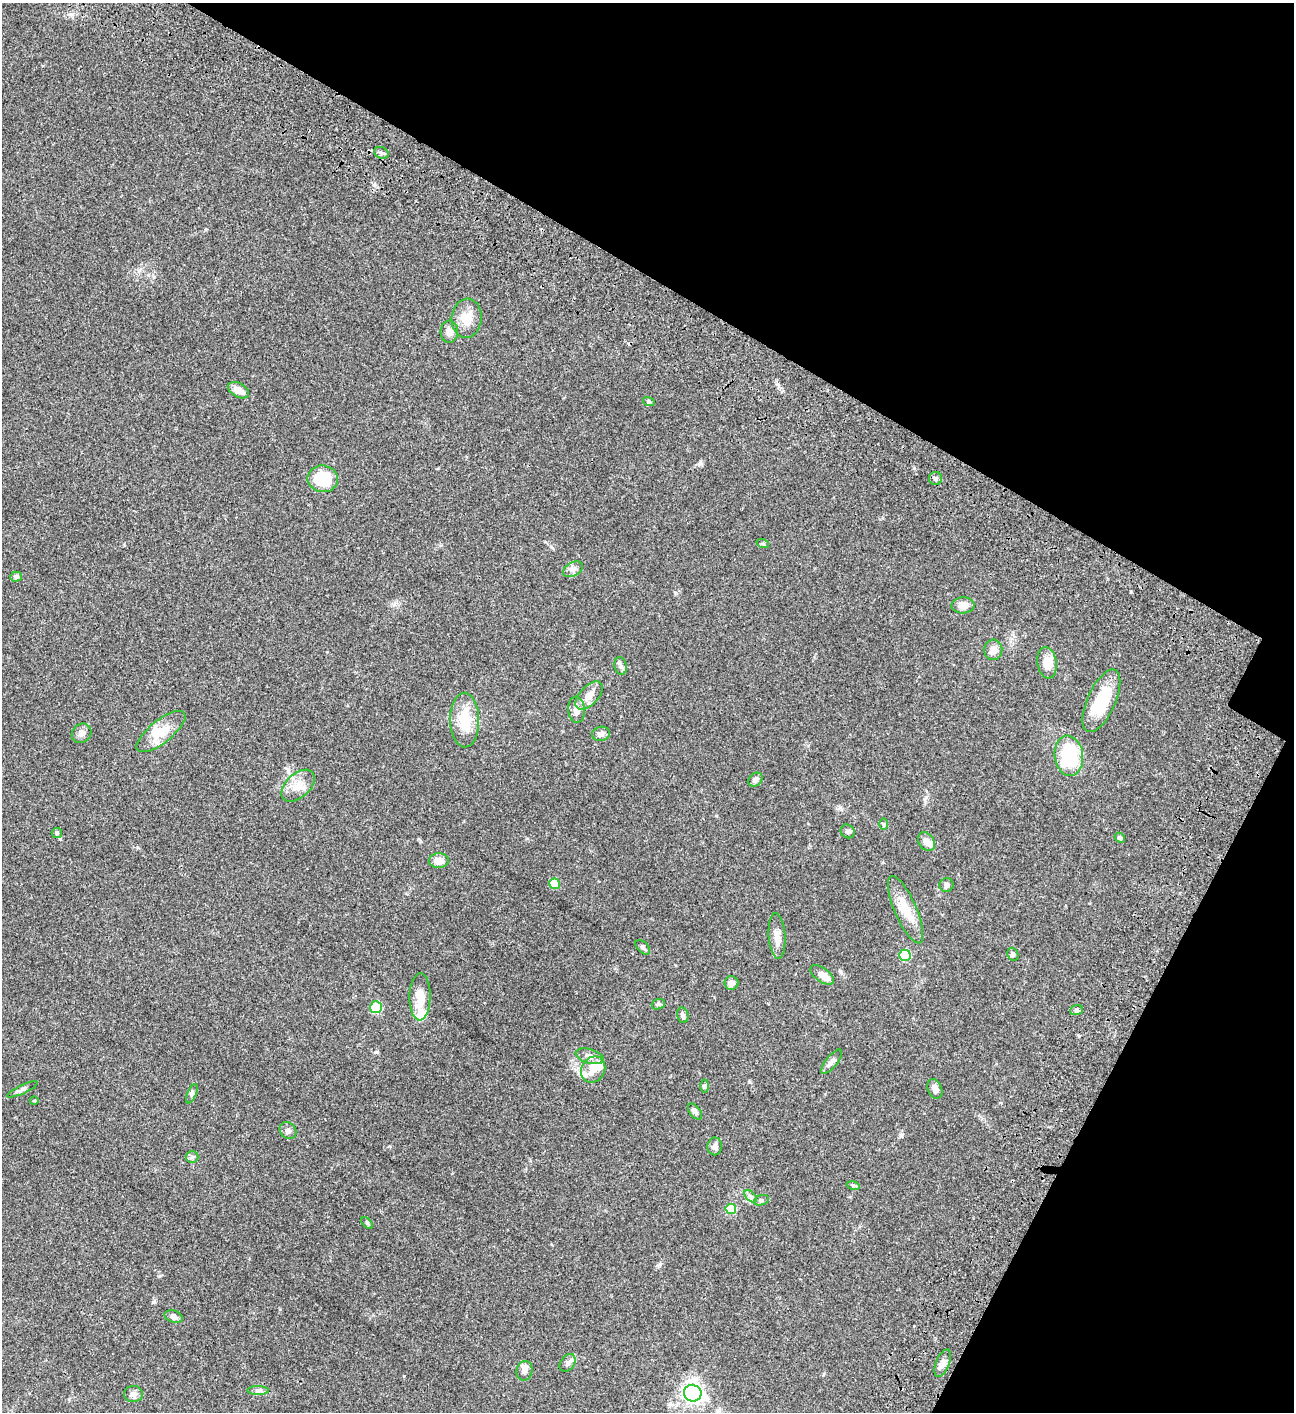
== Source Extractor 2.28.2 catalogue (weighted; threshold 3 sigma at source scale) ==
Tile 8 of 4 x 4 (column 4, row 2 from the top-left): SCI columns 4383-5674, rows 3023-4432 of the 6050 x 6048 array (HDU 1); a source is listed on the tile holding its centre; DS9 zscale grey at full resolution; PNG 1296 x 1414 px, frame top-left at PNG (2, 3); each listed source drawn as its Kron ellipse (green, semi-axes under 4 px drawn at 4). Shown black and unused: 27% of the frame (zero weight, under 3 of 4 exposures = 13% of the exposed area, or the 3 px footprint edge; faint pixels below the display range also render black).
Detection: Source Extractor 2.28.2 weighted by HDU 2 'WHT'; one run over the whole footprint, this tile lists its part. Background 0.0636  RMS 0.0058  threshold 0.0261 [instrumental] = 3 sigma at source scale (4.5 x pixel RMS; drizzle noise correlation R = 1.50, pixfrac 1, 0.05/0.05 arcsec/px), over >= 5 px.
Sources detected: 74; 1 inside a brighter object's white glare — neither listed nor drawn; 5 inside a brighter listed object's ellipse — not listed separately; the other 68 listed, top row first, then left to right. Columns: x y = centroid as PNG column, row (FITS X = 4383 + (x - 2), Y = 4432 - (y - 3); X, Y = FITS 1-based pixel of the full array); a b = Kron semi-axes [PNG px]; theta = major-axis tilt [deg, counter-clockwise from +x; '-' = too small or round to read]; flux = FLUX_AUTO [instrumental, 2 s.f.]
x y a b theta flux
381 153 7 5 -21 1.3
467 318 19 15 83 8.2
449 332 11 8 86 3.3
238 390 11 7 -29 4.5
649 402 6 4 -18 0.71
936 478 6 6 - 1.3
323 479 15 13 -8 21
763 544 6 4 -19 0.66
573 569 11 6 29 2.3
16 577 5 5 - 1.2
963 605 11 8 3 5.2
993 650 10 9 - 3.3
1047 663 16 9 -81 7.4
621 666 9 6 -77 1.9
589 695 17 9 47 5.4
1101 701 34 14 66 21
576 710 13 8 -86 4.4
465 720 27 14 -89 14
161 732 30 11 38 9.9
82 733 10 9 - 2.5
601 734 9 7 9 2.2
1069 756 20 14 -83 33
755 780 8 6 42 1.9
298 786 19 12 42 7
884 824 6 4 -89 0.71
848 831 7 6 - 1.3
57 833 5 5 - 0.77
1120 838 5 4 - 1.1
926 842 10 7 -55 3.7
439 861 10 7 2 5
555 884 5 5 - 14
947 885 7 7 - 1.9
906 910 36 11 -67 11
777 936 23 8 -86 4.7
643 947 9 5 -45 1.2
1013 954 7 5 -69 0.95
905 955 5 5 - 27
822 975 13 7 -35 4.2
731 983 7 7 - 2.5
420 997 23 10 89 11
658 1004 7 5 19 0.89
376 1007 6 6 - 21
1076 1010 6 5 - 0.98
683 1015 8 5 -77 1.5
590 1056 14 7 -16 2.8
832 1062 15 6 51 2.4
593 1070 14 11 58 6.5
705 1086 6 4 89 0.8
22 1089 17 4 25 1.6
935 1089 10 7 -66 3.1
192 1094 10 4 67 1.2
34 1101 4 3 - 0.46
695 1112 9 5 -52 1.8
288 1130 9 7 -45 1.9
715 1146 9 7 87 2.1
192 1157 6 6 - 1.2
853 1185 6 4 -19 0.77
751 1196 8 4 -45 1.5
761 1200 8 5 20 1
731 1209 5 5 - 17
367 1223 7 4 -46 0.78
174 1317 9 6 -20 1.9
568 1363 10 7 56 2.2
943 1363 14 6 68 2.9
524 1371 10 8 79 2.3
258 1391 11 4 0 1.5
693 1393 9 8 - 170
133 1394 9 8 - 2.4
Unlisted compact peaks at least as high as the median listed source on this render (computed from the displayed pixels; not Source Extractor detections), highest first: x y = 153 1302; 914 468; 1131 592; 404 1376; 901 1135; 700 463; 376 1052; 840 971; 777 384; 660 1264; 675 593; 1079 1036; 159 1276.